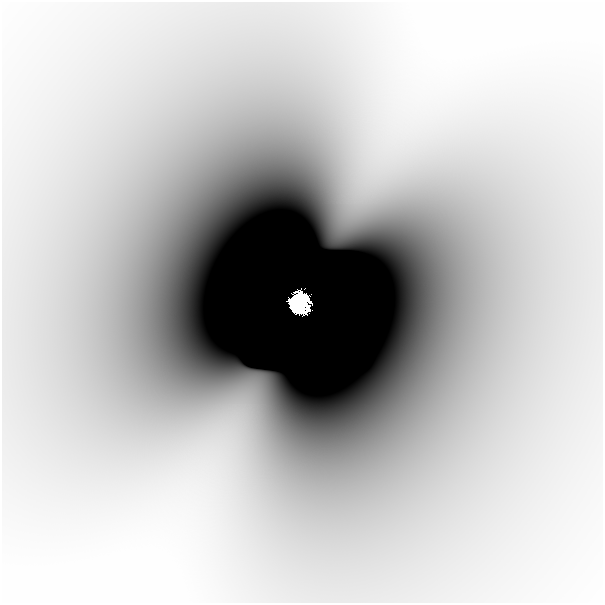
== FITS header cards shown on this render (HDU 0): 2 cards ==
NAXIS1  =                  601
NAXIS2  =                  601

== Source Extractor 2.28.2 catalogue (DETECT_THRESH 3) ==
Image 601 x 601 px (HDU 0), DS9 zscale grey, 1 PNG px = 1 image px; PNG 605 x 605 px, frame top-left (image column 1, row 601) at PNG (2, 2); no overlay
Background -7.86e-09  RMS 1.2e-09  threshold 3.75e-09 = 3 sigma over >= 5 px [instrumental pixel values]
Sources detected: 3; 1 with non-positive FLUX_AUTO (blend fragments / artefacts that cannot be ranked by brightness) is not listed; the other 2 listed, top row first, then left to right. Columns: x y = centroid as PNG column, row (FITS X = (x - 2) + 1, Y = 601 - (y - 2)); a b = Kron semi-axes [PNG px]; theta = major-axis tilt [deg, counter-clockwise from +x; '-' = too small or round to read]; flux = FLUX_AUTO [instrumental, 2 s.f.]
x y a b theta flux
346 213 45 14 62 3.7e-06
299 303 19 17 78 7.4e+00
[1 non-positive-flux detection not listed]